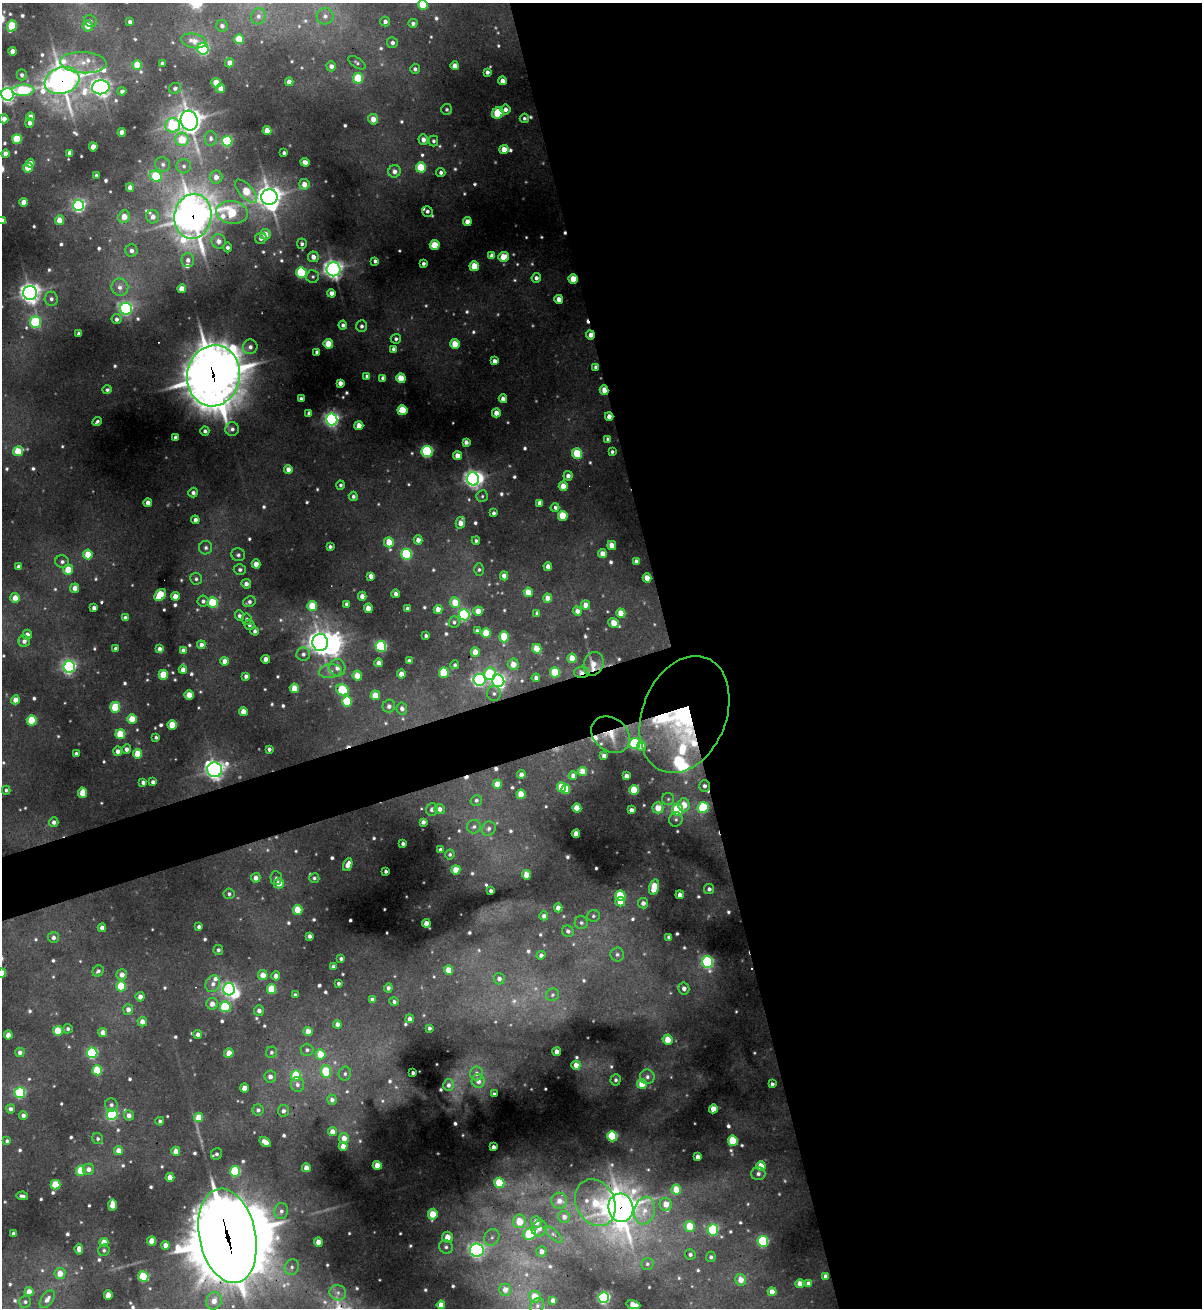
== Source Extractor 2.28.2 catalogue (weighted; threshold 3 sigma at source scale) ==
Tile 8 of 4 x 4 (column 4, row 2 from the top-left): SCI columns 3866-5065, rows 2613-3918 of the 5207 x 5224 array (HDU 1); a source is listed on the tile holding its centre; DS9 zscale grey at full resolution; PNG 1204 x 1310 px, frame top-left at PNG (2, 3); each listed source drawn as its Kron ellipse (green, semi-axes under 4 px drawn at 4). Shown black and unused: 47% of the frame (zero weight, under 3 of 4 exposures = <1% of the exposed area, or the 3 px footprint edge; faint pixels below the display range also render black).
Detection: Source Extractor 2.28.2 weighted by HDU 2 'WHT'; one run over the whole footprint, this tile lists its part. Background 0.0932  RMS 0.0073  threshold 0.0326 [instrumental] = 3 sigma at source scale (4.5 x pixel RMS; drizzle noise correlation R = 1.50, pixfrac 1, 0.05/0.05 arcsec/px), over >= 5 px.
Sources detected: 736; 12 too faint to see at this stretch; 6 inside a brighter object's white glare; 7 cosmic-ray / hot-pixel residue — neither listed nor drawn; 16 inside a brighter listed object's ellipse — not listed separately; of the other 695, all 500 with FLUX_AUTO >= 1.6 (the completeness limit of this list) listed and drawn (195 fainter detections not listed), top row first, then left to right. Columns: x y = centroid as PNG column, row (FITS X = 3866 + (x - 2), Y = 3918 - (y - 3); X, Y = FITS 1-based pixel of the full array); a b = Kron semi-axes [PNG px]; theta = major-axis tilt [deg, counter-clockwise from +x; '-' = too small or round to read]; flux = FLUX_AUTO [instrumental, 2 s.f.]
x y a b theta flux
423 5 5 4 - 23
258 16 8 7 - 3.4
325 16 8 8 - 4
91 21 7 5 -37 1.7
130 22 4 4 - 2.8
385 22 5 5 - 2.7
413 23 4 4 - 2.3
12 26 6 4 70 26
88 26 5 5 - 8.2
222 26 6 5 - 3.1
239 39 5 5 - 22
194 41 13 7 -11 8.6
392 43 5 5 - 2.7
203 49 6 5 - 97
13 51 4 4 - 6.4
83 63 23 10 -3 14
162 63 4 3 - 2.2
230 63 4 4 - 6.6
357 63 10 5 -34 1.8
137 65 5 4 - 16
331 66 5 4 - 3.9
455 66 4 4 - 4.9
415 69 5 5 - 2.1
487 72 4 4 - 2.5
22 75 5 5 - 2.6
358 78 5 5 - 33
62 81 18 13 18 800
502 81 4 4 - 5.6
289 82 4 4 - 6.5
216 83 5 4 - 16
101 87 9 7 9 360
175 88 6 5 - 2.2
221 88 4 4 - 9.3
23 90 11 5 2 57
122 91 4 4 - 2.5
8 94 6 6 - 280
447 109 5 5 - 1.8
505 109 5 5 - 3.6
498 113 6 5 - 34
31 117 4 4 - 6.5
524 118 5 4 - 1.7
4 119 4 4 - 4.3
373 119 5 5 - 7.9
189 121 10 8 -71 640
30 123 5 4 - 3.2
173 125 7 7 - 38
267 130 4 4 - 8.9
122 132 4 4 - 6.2
211 138 7 6 - 2.5
17 139 5 5 - 29
182 139 6 6 - 16
423 140 5 5 - 4.4
227 141 5 5 - 84
433 141 5 4 - 1.8
93 147 4 4 - 7.5
504 149 4 4 - 10
70 153 4 4 - 5.1
284 153 4 3 - 1.7
5 154 4 4 - 5
305 162 5 4 - 4.1
30 163 4 4 - 3.6
163 164 7 7 - 2.6
184 166 7 7 - 2.5
421 167 5 5 - 28
28 168 5 4 - 14
394 171 6 6 - 4.6
441 172 4 4 - 2.2
96 176 3 3 - 1.8
156 176 6 5 - 34
216 177 6 6 - 5.1
304 184 5 5 - 5.7
130 187 4 4 - 5.4
246 191 15 6 -48 24
269 197 8 8 - 650
24 202 4 4 - 7.9
79 205 6 5 - 150
427 211 5 5 - 2.3
232 212 16 11 -8 40
193 216 23 18 82 940
124 217 6 5 - 9.9
153 217 6 6 - 5.2
59 220 5 4 - 9.6
2 221 4 4 - 6.2
467 222 4 4 - 5.9
265 234 5 5 - 9.8
261 238 6 5 - 3.3
219 241 7 7 - 5.6
302 244 5 5 - 2.2
435 245 5 5 - 20
227 247 5 4 - 2.4
131 251 6 6 - 3.2
492 256 4 4 - 5.7
313 257 5 5 - 4.9
503 257 5 5 - 13
188 260 7 6 - 4
375 261 4 4 - 2.1
423 263 3 3 - 2
474 266 5 5 - 21
334 269 7 7 - 370
301 272 5 5 - 53
313 277 6 6 - 1.8
536 278 5 4 - 2.8
573 279 5 4 - 18
120 287 9 8 - 5.1
182 289 4 4 - 9.7
30 293 7 7 - 470
331 293 4 4 - 4.6
51 299 7 6 - 3.1
559 299 4 4 - 6.9
126 309 6 6 - 140
117 319 5 5 - 2.9
35 322 5 5 - 60
343 325 4 4 - 2.4
361 326 6 5 - 2.3
79 333 4 3 - 1.9
590 335 4 3 - 5.6
396 339 5 5 - 2
328 344 5 4 - 17
455 344 5 5 - 15
250 347 7 7 - 3.9
394 349 4 4 - 3.7
317 352 4 3 - 2.2
494 361 4 4 - 4
595 367 4 3 - 2.2
213 376 31 26 78 2300
367 376 4 4 - 2.2
383 378 4 4 - 2.8
401 378 5 4 - 19
340 383 4 4 - 4.6
107 390 4 4 - 1.7
604 390 5 3 - 9.9
301 398 4 3 - 2
503 399 4 4 - 4.2
402 410 5 5 - 29
309 413 4 4 - 2.5
496 413 4 4 - 6.4
609 416 4 4 - 5.8
332 419 6 5 - 210
97 422 5 3 - 1.8
359 426 4 4 - 8.9
232 429 7 7 - 3.2
205 431 5 4 - 2.2
176 437 4 3 - 2.5
608 439 4 3 - 2.3
466 442 4 4 - 3.9
18 451 5 5 - 21
427 451 5 5 - 110
612 452 3 3 - 1.6
577 454 5 5 - 37
457 456 4 4 - 8
288 469 4 4 - 4.9
568 476 5 4 - 3.6
473 479 6 6 - 320
340 485 4 4 - 1.6
563 486 4 4 - 11
193 493 5 4 - 2.5
353 496 4 4 - 2
482 496 6 6 - 1.6
148 503 4 4 - 5.1
540 503 4 4 - 4.7
555 508 4 4 - 2.8
493 513 4 3 - 2
563 516 5 5 - 27
195 520 4 4 - 3.6
460 523 6 4 77 7.1
418 540 4 4 - 4.3
476 541 4 4 - 1.7
389 542 5 5 - 14
612 546 4 4 - 11
330 547 4 3 - 2.3
206 548 6 6 - 2.7
88 554 5 4 - 16
406 554 5 5 - 69
602 554 4 4 - 7.4
238 555 7 6 - 2.2
636 561 4 4 - 3.4
62 562 7 6 - 2.7
256 564 4 4 - 6.9
548 566 4 4 - 3.6
18 567 4 4 - 2.7
479 569 6 5 - 1.7
68 570 5 5 - 16
240 570 6 5 - 2.2
371 576 4 4 - 5.6
504 576 4 4 - 5.3
647 578 4 4 - 10
196 579 6 6 - 2.1
246 584 5 4 - 3.8
75 588 4 4 - 7.3
528 592 5 4 - 12
396 594 4 4 - 3.5
160 595 6 5 - 36
175 596 4 4 - 7.8
362 596 4 4 - 5.4
15 598 5 5 - 7.8
548 598 4 4 - 8
203 601 5 5 - 2.4
249 602 6 5 - 2.4
213 603 5 5 - 33
455 603 5 5 - 15
347 604 4 4 - 2.9
586 605 4 4 - 7.1
312 606 5 5 - 21
94 608 4 4 - 3.4
368 608 4 4 - 9.8
407 608 4 4 - 2.5
438 610 4 4 - 9
478 611 5 4 - 8
577 611 5 4 - 4.6
537 613 4 4 - 2.5
621 613 5 4 - 14
464 615 5 5 - 110
239 616 5 4 - 2.1
125 617 4 3 - 2
247 619 6 5 - 1.9
454 622 6 5 - 1.7
614 623 6 4 -37 14
249 625 5 5 - 1.9
255 631 4 3 - 2.2
477 631 4 4 - 1.9
486 633 5 4 - 20
27 635 5 4 - 4
426 636 4 3 - 1.8
504 637 6 5 - 25
24 641 6 5 - 3.2
320 642 8 8 - 510
201 645 4 4 - 4.4
381 646 5 5 - 88
115 648 3 3 - 1.6
159 649 4 4 - 2.8
537 649 5 4 - 18
183 650 4 4 - 3.5
475 652 5 4 - 9.3
303 654 7 6 - 2.5
572 658 5 4 - 11
266 659 4 4 - 6.2
225 661 4 4 - 6.5
409 661 4 4 - 2.7
379 663 4 4 - 4.5
513 664 6 5 - 8.5
594 664 12 10 69 8.8
455 665 4 4 - 1.9
69 667 6 6 - 190
337 668 9 8 - 5.9
183 670 4 4 - 5.3
330 671 11 6 7 4.5
555 672 5 5 - 34
581 672 7 5 2 4.5
444 673 5 5 - 37
401 674 4 4 - 6.6
490 674 6 6 - 37
163 675 5 5 - 23
246 676 4 4 - 2.9
357 676 5 4 - 10
536 678 4 4 - 3.4
480 680 6 6 - 140
498 681 6 6 - 190
294 688 5 4 - 14
343 690 6 5 - 47
494 693 7 7 - 2.2
189 695 4 4 - 14
375 695 5 4 - 13
15 700 4 4 - 7
347 701 5 5 - 41
389 706 6 6 - 3.3
115 707 5 5 - 31
402 709 6 5 - 3.6
243 711 4 4 - 9.3
684 714 61 42 68 290
132 719 5 4 - 18
32 721 5 5 - 33
172 725 5 4 - 19
120 734 5 5 - 26
611 735 21 16 -38 17
156 737 3 3 - 1.6
635 743 5 5 - 74
641 746 5 4 - 13
126 749 4 4 - 3.3
269 749 4 3 - 2.2
118 751 4 4 - 4.3
76 754 3 3 - 1.9
137 754 5 4 - 13
604 756 4 4 - 3.9
215 770 7 7 - 390
582 771 4 4 - 14
521 775 4 4 - 4.5
573 775 4 4 - 3.1
626 776 4 4 - 4.5
143 782 4 4 - 2.5
153 782 4 4 - 2.9
497 784 4 4 - 11
704 786 6 5 - 2.5
562 787 5 4 - 24
566 789 5 4 - 18
6 790 4 4 - 1.6
634 790 5 5 - 28
82 793 5 4 - 13
521 794 5 4 - 18
668 799 6 6 - 1.7
476 800 6 5 - 2
684 805 6 6 - 10
703 807 5 5 - 63
577 808 4 4 - 15
658 808 5 5 - 12
432 809 6 5 - 3
440 809 5 5 - 3.7
631 810 4 4 - 3.2
678 810 5 5 - 47
676 819 7 6 - 2.3
54 822 5 5 - 2.9
423 822 4 4 - 3.4
474 827 7 6 - 2.6
489 829 7 6 - 2.6
576 834 4 4 - 10
403 844 4 3 - 2.2
440 849 3 3 - 1.8
450 854 5 5 - 1.6
348 865 7 4 69 6.1
456 870 4 4 - 15
386 871 3 3 - 1.7
526 875 5 4 - 11
256 878 5 4 - 5.4
276 878 7 5 -86 2.3
314 878 5 5 - 1.9
279 883 5 5 - 10
654 887 8 5 75 21
709 889 5 5 - 2.4
491 891 4 3 - 2.2
229 894 5 5 - 2
680 895 4 4 - 5.2
620 896 5 5 - 39
620 902 5 4 - 9.1
643 903 5 5 - 3.7
558 908 4 4 - 5.8
298 910 5 4 - 20
544 916 4 4 - 3.5
593 916 6 6 - 1.7
426 923 4 4 - 6.6
581 923 6 6 - 2
199 927 4 3 - 2.1
102 928 4 4 - 5
568 931 6 5 - 2.5
309 936 4 4 - 3.1
53 937 5 5 - 3.1
669 937 4 4 - 2.8
218 950 5 5 - 2.2
617 954 7 7 - 2.4
541 955 4 4 - 2.7
341 959 3 3 - 1.8
707 962 6 5 - 110
333 967 4 3 - 2.2
449 970 4 4 - 12
98 971 6 5 - 2.2
2 973 4 4 - 13
122 975 5 5 - 5.3
263 975 5 5 - 9.9
276 976 4 4 - 4.7
499 979 6 5 - 3.2
339 983 3 3 - 1.7
213 984 8 7 - 4.1
121 986 5 5 - 28
388 988 4 4 - 2.8
684 988 6 5 - 4
229 989 6 6 - 200
272 989 5 4 - 26
295 995 4 4 - 1.7
552 995 7 6 - 2
140 997 4 4 - 4.8
372 1000 4 4 - 2.8
394 1002 4 4 - 1.8
212 1004 6 5 - 5.7
225 1007 5 5 - 60
128 1009 5 5 - 4.2
259 1011 5 5 - 3.6
410 1019 4 4 - 4.4
142 1022 5 4 - 5.8
337 1024 4 4 - 3.3
429 1028 4 3 - 1.9
68 1029 5 4 - 2
58 1031 5 5 - 22
308 1031 4 4 - 8.8
103 1032 4 4 - 5.5
198 1034 4 4 - 3.5
8 1035 4 4 - 7.2
667 1040 5 5 - 14
307 1050 6 6 - 2.2
20 1052 5 4 - 3.1
271 1052 6 5 - 1.8
557 1052 4 4 - 5.8
92 1053 5 5 - 93
229 1053 5 4 - 8
320 1054 5 5 - 17
576 1065 4 4 - 7.3
97 1070 5 5 - 38
326 1071 6 5 - 30
413 1073 3 3 - 2.1
476 1073 7 6 - 3.3
345 1074 7 6 - 1.9
296 1075 5 5 - 36
270 1077 6 6 - 3.8
647 1077 7 7 - 3.3
616 1080 5 5 - 2
478 1081 7 6 - 5.4
297 1084 7 6 - 3
642 1084 5 5 - 16
772 1084 4 3 - 2.1
449 1085 6 5 - 2.3
244 1088 4 4 - 7.4
20 1093 5 5 - 77
494 1094 4 3 - 1.8
332 1100 5 4 - 3.1
111 1105 6 6 - 2.4
11 1109 4 4 - 2.9
713 1109 4 4 - 9.9
258 1110 5 5 - 2.1
283 1111 6 5 - 2.6
112 1114 5 5 - 91
23 1115 4 4 - 3
129 1115 5 5 - 4.7
199 1117 5 4 - 15
160 1121 4 4 - 1.6
332 1132 4 4 - 6
612 1136 5 5 - 58
344 1138 5 5 - 6.3
98 1139 6 5 - 1.8
7 1141 4 4 - 1.7
733 1141 5 5 - 40
265 1142 6 4 -34 8
343 1146 4 4 - 7.4
493 1147 4 4 - 3.1
118 1151 4 4 - 7
176 1151 4 4 - 7.4
217 1154 6 5 - 2
698 1157 4 4 - 5
377 1165 4 4 - 10
761 1166 5 4 - 13
306 1168 4 4 - 6.3
89 1169 5 5 - 4.1
81 1171 5 5 - 23
235 1171 5 5 - 59
758 1174 7 6 - 3.1
170 1177 4 4 - 9.1
499 1183 5 5 - 26
55 1185 5 5 - 26
676 1189 5 5 - 16
22 1196 6 3 -11 2.4
559 1201 8 8 - 5.4
595 1203 24 19 -63 27
666 1204 6 6 - 8.6
112 1205 6 4 88 9.7
621 1208 14 12 -75 790
281 1211 8 7 - 3.2
644 1211 14 10 76 9.8
433 1214 5 5 - 17
564 1217 6 6 - 3.7
519 1221 7 6 - 15
536 1222 6 5 - 6.6
690 1226 5 5 - 21
539 1228 8 7 - 4.9
713 1230 5 5 - 75
13 1234 4 3 - 2.9
530 1234 6 5 - 54
553 1234 12 4 -41 2.4
227 1236 48 28 -78 9400
447 1237 5 5 - 11
492 1237 9 7 58 3.9
152 1241 4 4 - 11
763 1241 5 5 - 69
104 1242 4 4 - 9.1
318 1242 4 4 - 9.1
165 1245 4 4 - 6
446 1247 7 6 - 2.7
79 1249 5 4 - 5.5
104 1250 6 5 - 1.6
477 1250 7 6 - 230
541 1251 5 5 - 4.8
690 1254 5 5 - 2.2
711 1257 5 5 - 2.2
647 1264 6 5 - 1.7
292 1267 8 7 - 2.9
60 1273 5 5 - 8.5
825 1276 4 4 - 2.7
143 1277 5 5 - 44
741 1280 6 5 - 8.7
800 1283 4 4 - 6.3
808 1284 4 4 - 4.3
505 1290 6 6 - 6.2
29 1292 4 4 - 8.1
772 1292 4 4 - 6.2
338 1293 8 7 - 3.6
108 1295 4 4 - 10
535 1297 6 5 - 13
604 1298 5 5 - 150
47 1299 10 6 54 4.5
553 1300 4 4 - 4.2
214 1301 9 7 68 8.5
25 1302 6 6 - 1.8
441 1305 4 4 - 7.6
633 1305 7 4 -10 8.9
537 1306 8 6 61 2.7
Overlapping masked pixels (flux is a lower limit): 14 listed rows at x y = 62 81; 193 216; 573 279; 590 335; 213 376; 604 390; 609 416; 594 664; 581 672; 684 714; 611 735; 704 786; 621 1208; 227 1236
Isophote crosses this tile's border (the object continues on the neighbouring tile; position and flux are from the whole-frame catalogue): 4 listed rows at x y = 423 5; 8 94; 2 221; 2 973